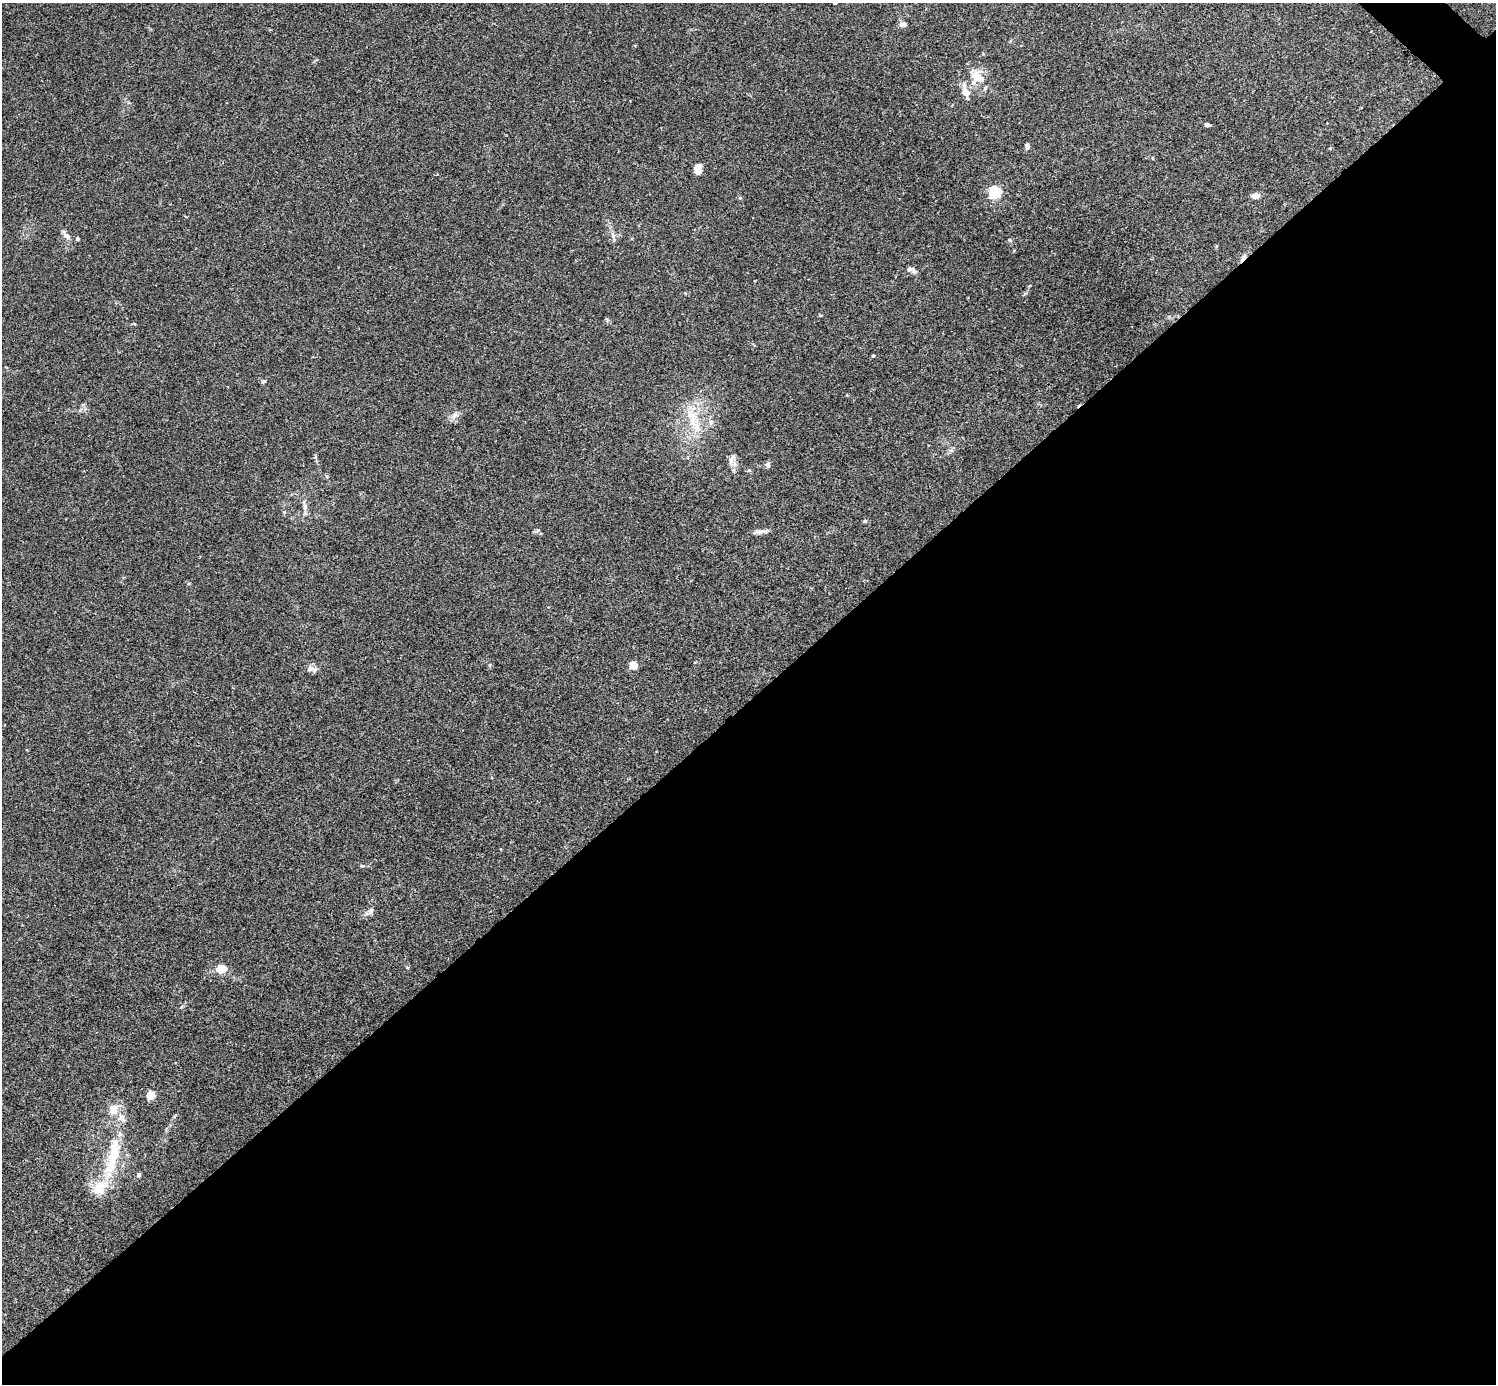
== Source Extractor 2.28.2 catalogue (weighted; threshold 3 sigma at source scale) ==
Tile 15 of 4 x 4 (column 3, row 4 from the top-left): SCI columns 2997-4490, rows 301-1682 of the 5988 x 5988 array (HDU 1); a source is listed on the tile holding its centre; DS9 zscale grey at full resolution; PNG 1498 x 1386 px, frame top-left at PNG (2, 3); no overlay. Shown black and unused: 50% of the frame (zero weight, under 3 of 4 exposures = <1% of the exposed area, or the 3 px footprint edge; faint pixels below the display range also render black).
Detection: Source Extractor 2.28.2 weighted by HDU 2 'WHT'; one run over the whole footprint, this tile lists its part. Background 0.0533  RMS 0.005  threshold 0.0225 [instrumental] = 3 sigma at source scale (4.5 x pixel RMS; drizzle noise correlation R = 1.50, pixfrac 1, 0.05/0.05 arcsec/px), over >= 5 px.
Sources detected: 38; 1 cosmic-ray / hot-pixel residue — not listed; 4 inside a brighter listed object's ellipse — not listed separately; the other 33 listed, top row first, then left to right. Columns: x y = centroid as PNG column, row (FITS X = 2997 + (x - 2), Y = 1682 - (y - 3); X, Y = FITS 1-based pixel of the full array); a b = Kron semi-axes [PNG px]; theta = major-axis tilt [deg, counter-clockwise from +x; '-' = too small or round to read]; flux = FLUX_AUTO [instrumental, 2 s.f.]
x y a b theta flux
902 25 5 5 - 3.2
977 77 20 10 -48 8.6
966 92 11 8 -29 4.2
1207 125 5 4 - 1.3
1027 146 6 5 - 1.6
1152 158 5 3 - 0.35
698 170 11 7 83 4.6
994 192 5 5 - 70
1256 196 8 5 7 3.4
66 236 13 6 -38 1.9
613 236 8 6 -71 1.6
77 239 4 4 - 1.1
1010 240 6 4 -17 0.79
911 270 13 6 -18 1.8
873 356 4 4 - 0.5
263 381 6 4 47 0.77
455 414 9 7 35 2
692 416 26 12 -65 11
711 422 8 6 88 1.6
731 459 13 6 69 2.2
768 465 7 6 - 1.3
305 506 17 5 -78 2.5
865 521 4 4 - 0.74
759 532 19 5 8 2.3
633 666 5 5 - 13
310 669 10 6 18 1.8
371 910 8 6 59 1.3
407 967 5 3 - 0.43
221 969 9 8 - 6.5
150 1096 5 5 - 17
113 1110 15 11 75 6.5
113 1156 63 13 77 25
138 1175 5 4 - 1.7
Unlisted compact peaks at least as high as the median listed source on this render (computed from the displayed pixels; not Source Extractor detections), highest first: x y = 740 198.